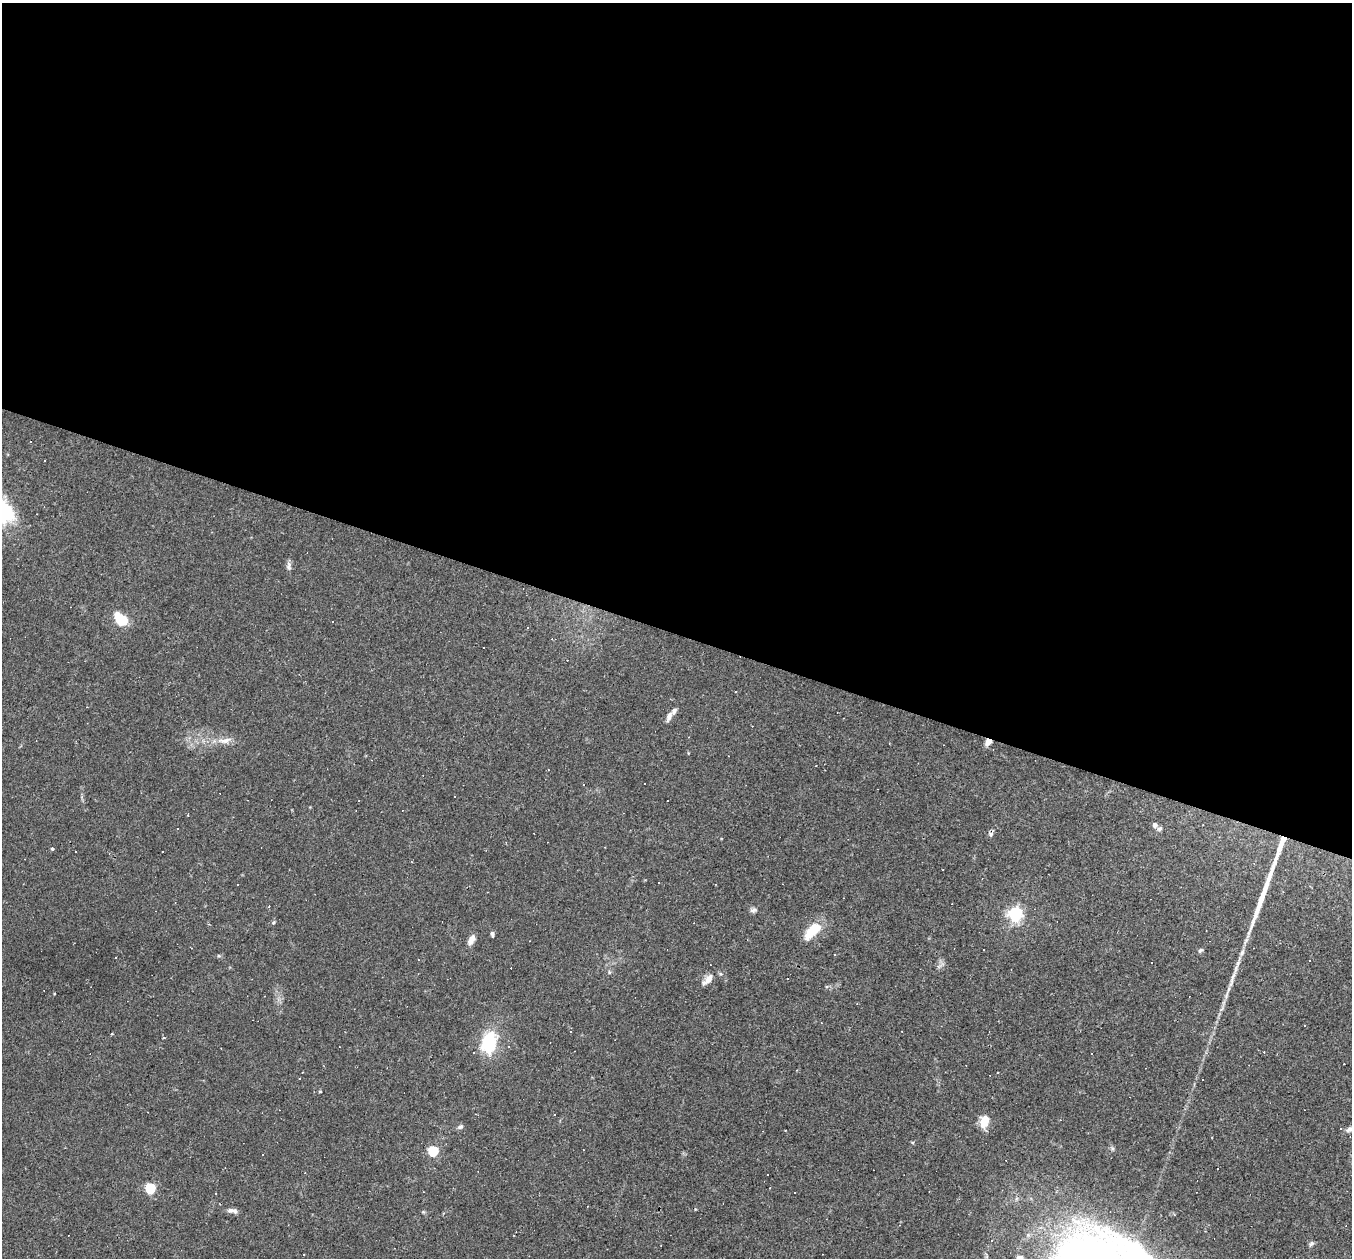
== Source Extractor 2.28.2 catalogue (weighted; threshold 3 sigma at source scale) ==
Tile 3 of 4 x 4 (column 3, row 1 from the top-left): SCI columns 2701-4050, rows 4030-5285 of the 5400 x 5416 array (HDU 1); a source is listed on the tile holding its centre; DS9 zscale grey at full resolution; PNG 1354 x 1260 px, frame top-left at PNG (2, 3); no overlay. Shown black and unused: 50% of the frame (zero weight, under 2 of 3 exposures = <1% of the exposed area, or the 3 px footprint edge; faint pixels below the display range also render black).
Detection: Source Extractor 2.28.2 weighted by HDU 2 'WHT'; one run over the whole footprint, this tile lists its part. Background 0.0262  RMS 0.0043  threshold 0.0193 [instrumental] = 3 sigma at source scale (4.5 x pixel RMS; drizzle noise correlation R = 1.50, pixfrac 1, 0.05/0.05 arcsec/px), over >= 5 px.
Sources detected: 85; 32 cosmic-ray / hot-pixel residue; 1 long thin detection or spike segment (spike, bleed or trail) — not listed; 3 inside a brighter listed object's ellipse — not listed separately; the other 49 listed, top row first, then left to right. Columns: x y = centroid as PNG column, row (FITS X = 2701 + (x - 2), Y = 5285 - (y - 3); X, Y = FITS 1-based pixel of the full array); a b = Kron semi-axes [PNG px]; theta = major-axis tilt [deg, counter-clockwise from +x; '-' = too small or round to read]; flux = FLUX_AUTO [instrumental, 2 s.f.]
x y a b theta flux
45 460 2 2 - 0.32
289 566 12 6 85 1.5
121 619 11 7 -39 20
333 621 3 3 - 1.1
527 628 3 2 - 0.75
552 639 3 2 - 0.28
736 692 2 2 - 0.34
669 716 12 6 68 2.2
225 740 21 7 14 3.6
988 742 8 6 51 2.7
548 770 2 2 - 0.29
1155 825 6 6 - 1.4
1160 829 7 6 - 0.96
991 834 7 5 77 1.1
1281 845 32 6 70 7.1
605 847 3 2 - 0.28
52 849 4 3 - 0.66
75 851 2 2 - 0.26
982 879 3 3 - 0.28
237 885 3 2 - 0.31
269 906 3 2 - 0.54
753 910 8 6 12 1.3
1015 914 6 6 - 110
273 922 5 3 - 0.48
813 931 24 10 45 11
492 934 6 4 -81 1
471 940 12 6 63 3.3
1200 950 7 4 44 0.78
835 955 3 2 - 0.35
219 956 5 3 - 0.51
115 958 2 2 - 0.42
609 972 6 3 -72 0.53
708 979 16 7 45 3.9
1232 980 30 5 74 4.3
489 1042 26 17 81 21
1203 1080 2 2 - 0.3
320 1091 3 3 - 0.52
554 1115 2 2 - 0.27
983 1123 13 9 -62 4.4
460 1127 8 5 26 1
1341 1128 3 3 - 0.5
1349 1129 10 6 29 1.9
433 1151 5 5 - 36
150 1188 5 5 - 37
695 1209 4 3 - 0.4
231 1210 11 7 -3 1.6
1311 1243 8 6 27 0.93
303 1254 3 2 - 0.56
1020 1258 8 6 -7 1.5
Overlapping masked pixels (flux is a lower limit): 2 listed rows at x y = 988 742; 1281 845
Isophote crosses this tile's border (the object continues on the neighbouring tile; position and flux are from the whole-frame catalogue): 2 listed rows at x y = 1349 1129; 1020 1258